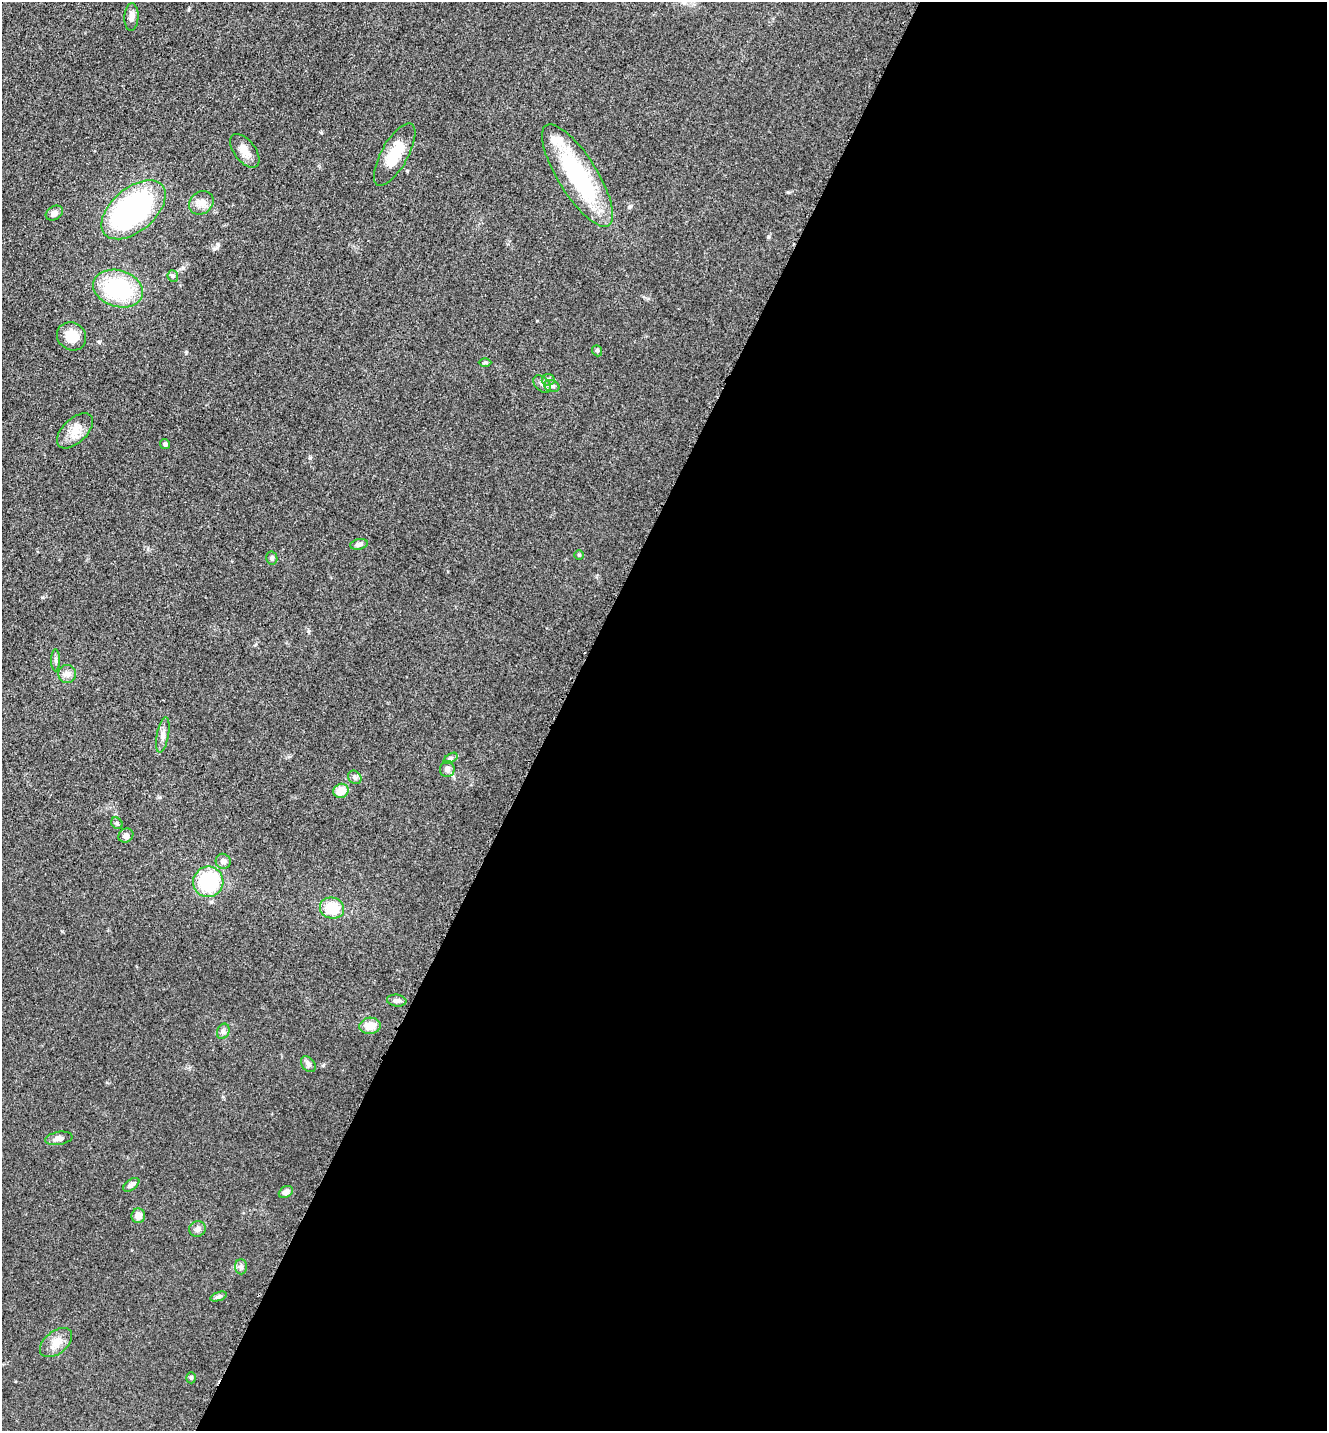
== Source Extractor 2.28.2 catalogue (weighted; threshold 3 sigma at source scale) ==
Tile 12 of 4 x 4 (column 4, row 3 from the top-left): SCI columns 4274-5598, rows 1471-2899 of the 5805 x 5774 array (HDU 1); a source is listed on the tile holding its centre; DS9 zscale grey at full resolution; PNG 1329 x 1433 px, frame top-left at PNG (2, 2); each listed source drawn as its Kron ellipse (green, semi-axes under 4 px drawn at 4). Shown black and unused: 58% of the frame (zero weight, under 3 of 5 exposures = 4% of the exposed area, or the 3 px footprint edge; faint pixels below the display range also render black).
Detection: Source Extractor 2.28.2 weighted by HDU 2 'WHT'; one run over the whole footprint, this tile lists its part. Background 0.0682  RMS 0.0061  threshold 0.0275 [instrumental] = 3 sigma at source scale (4.5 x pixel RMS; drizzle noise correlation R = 1.50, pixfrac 1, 0.05/0.05 arcsec/px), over >= 5 px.
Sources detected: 48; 1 inside a brighter object's white glare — neither listed nor drawn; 2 inside a brighter listed object's ellipse — not listed separately; the other 45 listed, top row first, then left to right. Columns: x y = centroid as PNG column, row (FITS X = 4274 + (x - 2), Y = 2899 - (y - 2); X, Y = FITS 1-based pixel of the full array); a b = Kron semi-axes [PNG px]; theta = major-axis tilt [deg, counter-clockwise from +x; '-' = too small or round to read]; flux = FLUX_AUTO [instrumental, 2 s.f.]
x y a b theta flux
131 17 14 7 87 3.2
245 151 20 10 -52 6.1
395 155 35 13 61 17
577 175 59 19 -58 70
201 203 13 11 40 4.9
134 210 38 21 40 140
54 213 9 7 30 2.3
173 276 6 5 - 1.1
118 289 25 18 -17 48
72 336 15 13 -38 12
597 351 6 4 -68 0.99
485 362 6 4 0 0.84
548 380 6 6 - 1.6
542 384 10 7 -44 2.6
552 386 8 6 -20 1.6
75 431 22 12 43 8.1
165 444 5 4 - 1.2
359 544 9 5 11 1.8
579 555 5 5 - 0.74
272 558 6 5 - 1.5
56 660 11 4 -89 1.5
67 674 9 9 - 3.2
163 735 18 6 79 3.3
451 758 7 4 32 1.2
447 769 8 7 - 2.5
355 777 7 6 - 1.6
341 791 8 7 - 8.1
117 823 6 5 - 1
126 835 8 7 - 2.1
223 861 7 7 - 2.5
208 882 15 15 - 43
332 908 12 10 -15 16
397 1001 10 6 -7 2.3
370 1026 10 8 6 8
223 1031 8 6 69 1.7
308 1064 9 6 -49 2
59 1138 14 6 10 3
131 1185 9 5 37 1.9
286 1192 7 5 34 2.8
138 1216 7 7 - 4.6
197 1229 8 7 - 2.1
241 1267 7 6 - 1.7
218 1297 8 4 19 1.3
56 1343 19 11 39 6.7
191 1378 5 4 - 0.89
Unlisted compact peaks at least as high as the median listed source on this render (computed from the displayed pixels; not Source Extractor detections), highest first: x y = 214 249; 310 458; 768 237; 788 192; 323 1065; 186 353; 42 597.